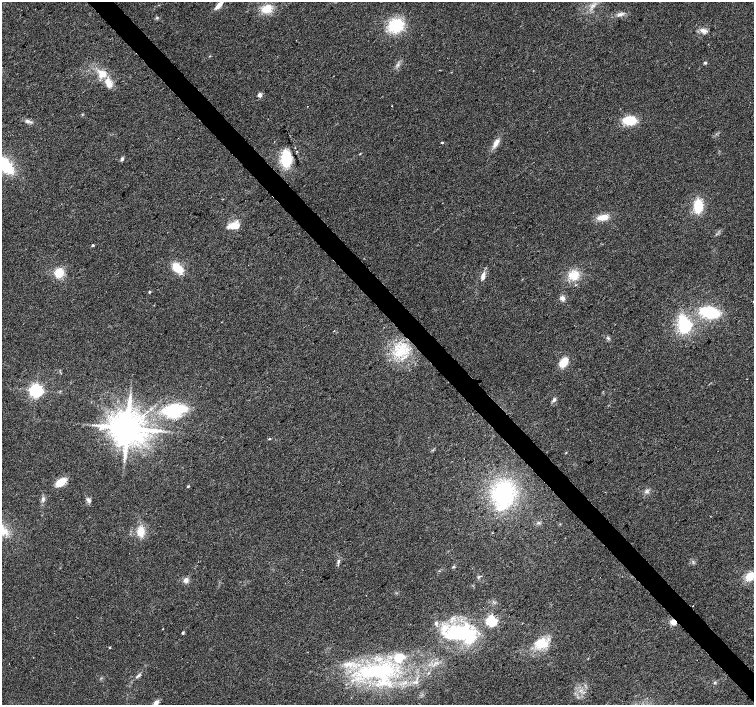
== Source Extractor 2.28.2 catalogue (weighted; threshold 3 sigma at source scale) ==
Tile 6 of 4 x 4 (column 2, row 2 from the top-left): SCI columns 1505-3007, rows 2962-4367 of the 6019 x 5987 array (HDU 1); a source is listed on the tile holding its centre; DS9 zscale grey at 2 x 2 block average (1 PNG px = mean of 2 x 2 image px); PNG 756 x 707 px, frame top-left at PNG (2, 2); no overlay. Shown black and unused: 4% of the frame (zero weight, under 2 of 3 exposures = <1% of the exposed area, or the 3 px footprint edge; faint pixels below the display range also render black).
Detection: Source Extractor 2.28.2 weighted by HDU 2 'WHT'; one run over the whole footprint, this tile lists its part. Background 0.0274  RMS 0.0063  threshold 0.0286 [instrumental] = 3 sigma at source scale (4.5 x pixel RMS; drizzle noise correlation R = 1.50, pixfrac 1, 0.0396/0.0396 arcsec/px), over >= 5 px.
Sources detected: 79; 3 inside a brighter object's white glare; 2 cosmic-ray / hot-pixel residue — not listed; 7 inside a brighter listed object's ellipse — not listed separately; the other 67 listed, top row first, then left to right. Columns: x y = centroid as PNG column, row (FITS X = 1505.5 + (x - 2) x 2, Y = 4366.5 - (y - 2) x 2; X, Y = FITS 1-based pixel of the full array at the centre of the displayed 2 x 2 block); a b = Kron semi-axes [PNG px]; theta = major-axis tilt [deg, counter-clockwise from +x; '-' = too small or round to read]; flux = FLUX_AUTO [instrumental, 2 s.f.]
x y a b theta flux
219 5 10 4 47 12
267 9 10 8 22 26
620 14 9 4 19 5.7
157 18 4 2 - 1.2
396 25 14 12 21 68
703 30 8 6 7 7.2
209 56 3 2 - 0.85
705 63 4 3 - 2.4
102 74 12 10 -34 20
109 84 13 6 -59 17
260 95 2 2 - 19
391 106 2 2 - 1.3
629 120 12 8 -1 39
27 121 7 4 -9 4.5
442 142 3 2 - 1.7
496 143 13 5 58 11
295 148 2 2 - 0.88
360 154 3 2 - 0.89
286 158 13 8 90 63
122 159 5 4 - 2.9
4 164 17 8 -43 100
698 206 12 8 86 44
603 217 12 6 11 18
234 225 12 6 13 23
93 245 3 2 - 2.4
177 268 11 7 -44 31
59 273 9 8 - 25
573 275 13 10 4 25
483 276 10 4 83 9
149 292 3 3 - 1.6
562 298 6 6 - 5.9
710 312 17 9 -10 81
685 326 13 10 55 64
334 331 2 2 - 2.2
608 338 5 4 - 2.3
401 350 23 16 37 51
564 362 9 6 59 24
36 390 4 4 - 490
554 400 6 4 62 3.3
174 410 19 10 9 110
127 428 8 7 - 5000
269 439 2 2 - 2.3
124 458 4 2 - 2.1
61 482 9 6 33 28
188 486 3 2 - 1.8
647 492 6 4 10 4.1
503 493 21 19 77 170
43 499 5 4 - 3.1
89 500 5 5 - 3.7
539 523 4 3 - 1.9
141 532 10 8 83 22
493 533 2 2 - 0.64
338 561 6 3 73 2.9
750 576 11 8 40 20
186 580 8 6 77 5.7
491 621 3 3 - 250
673 622 7 7 - 8.4
162 629 2 2 - 0.75
183 633 3 2 - 2.6
458 633 29 21 -31 93
541 643 16 12 -7 30
110 647 3 2 - 1.3
377 671 53 15 5 160
138 676 7 3 45 3.3
416 682 5 3 - 2.4
715 682 4 2 - 1.3
156 703 6 5 - 6.7
Overlapping masked pixels (flux is a lower limit): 1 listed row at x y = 673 622
Isophote crosses this tile's border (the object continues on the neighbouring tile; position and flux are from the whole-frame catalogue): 2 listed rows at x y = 4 164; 750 576
Diffuse or blended objects may show on this block-average render without a row.